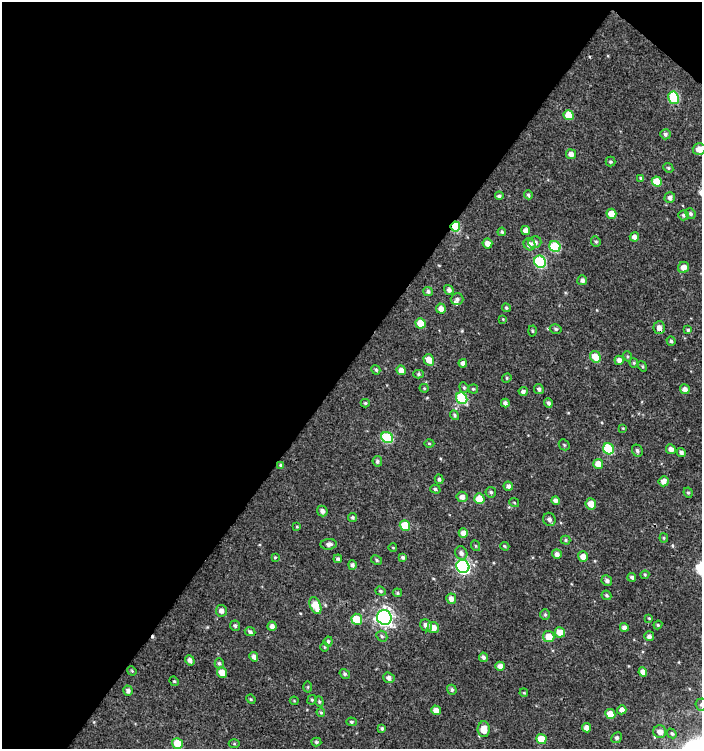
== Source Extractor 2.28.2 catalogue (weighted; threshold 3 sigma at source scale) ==
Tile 1 of 2 x 2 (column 1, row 1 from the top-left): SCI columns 54-753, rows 749-1495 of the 1502 x 1496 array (HDU 1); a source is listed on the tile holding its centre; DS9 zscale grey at full resolution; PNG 704 x 751 px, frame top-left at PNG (2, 2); each listed source drawn as its Kron ellipse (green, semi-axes under 4 px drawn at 4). Shown black and unused: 49% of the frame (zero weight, under 3 of 4 exposures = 1% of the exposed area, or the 3 px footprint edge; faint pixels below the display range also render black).
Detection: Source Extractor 2.28.2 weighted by HDU 2 'WHT'; one run over the whole footprint, this tile lists its part. Background 0.00192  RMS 0.0025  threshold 0.0112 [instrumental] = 3 sigma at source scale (4.5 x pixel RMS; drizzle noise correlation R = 1.50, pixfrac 1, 0.0396/0.0396 arcsec/px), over >= 5 px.
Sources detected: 167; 1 cosmic-ray / hot-pixel residue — neither listed nor drawn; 1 inside a brighter listed object's ellipse — not listed separately; the other 165 listed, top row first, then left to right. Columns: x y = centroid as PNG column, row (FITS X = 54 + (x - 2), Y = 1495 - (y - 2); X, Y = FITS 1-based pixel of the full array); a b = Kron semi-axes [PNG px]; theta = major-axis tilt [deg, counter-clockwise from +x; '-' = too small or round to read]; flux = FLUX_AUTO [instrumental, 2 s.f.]
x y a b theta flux
674 98 6 5 - 12
569 115 5 5 - 5
665 134 5 5 - 0.57
699 149 6 6 - 1.9
571 154 5 5 - 1.3
611 162 5 5 - 0.39
668 168 5 4 - 0.36
641 178 4 3 - 0.23
657 181 5 5 - 4.7
528 195 4 4 - 0.45
499 196 4 3 - 0.51
670 197 5 5 - 0.85
611 214 5 5 - 3.1
690 214 5 5 - 0.55
683 215 5 5 - 0.51
455 227 5 4 - 11
526 230 5 4 - 1.4
502 232 4 4 - 0.37
634 237 4 4 - 1.2
596 241 5 5 - 0.38
535 242 6 5 - 0.96
487 243 5 4 - 1.7
530 244 6 5 - 1.4
555 247 6 5 - 12
540 262 6 5 - 19
683 267 5 5 - 1.6
582 280 5 5 - 0.75
449 290 5 4 - 0.83
428 291 5 4 - 0.52
457 299 6 6 - 0.66
506 308 4 4 - 0.36
441 309 5 5 - 1.4
503 319 4 4 - 0.19
421 323 5 5 - 4.7
659 328 6 5 - 1.3
556 329 6 4 -15 0.41
688 330 4 4 - 0.36
532 331 5 3 - 0.27
671 341 5 4 - 0.5
627 356 5 3 - 0.29
595 357 6 5 - 3.6
429 360 6 5 - 2.3
619 360 5 4 - 1.2
463 363 4 4 - 1.1
634 363 4 4 - 0.27
643 366 5 4 - 0.31
376 370 5 4 - 0.4
401 370 5 4 - 1.5
418 374 5 4 - 0.35
507 378 5 4 - 0.32
464 387 5 4 - 0.34
424 388 4 4 - 0.24
473 389 5 4 - 0.32
539 389 5 4 - 0.64
685 389 5 4 - 1.1
523 392 4 4 - 0.79
462 398 6 5 - 12
365 403 4 4 - 0.33
505 403 4 4 - 0.78
548 403 5 4 - 0.55
455 415 5 4 - 0.41
623 428 4 4 - 0.21
387 437 6 5 - 14
429 443 5 3 - 0.27
564 445 6 5 - 0.37
609 449 6 5 - 12
671 449 5 4 - 1.1
637 451 6 5 - 0.59
681 452 4 4 - 0.72
377 461 5 4 - 0.54
598 464 5 5 - 2.5
281 465 4 3 - 0.4
439 479 5 3 - 0.38
664 481 5 5 - 1.6
508 486 5 4 - 0.83
435 489 5 4 - 0.41
491 492 5 5 - 0.48
688 493 5 4 - 0.37
462 497 5 5 - 1.2
479 499 5 5 - 4.3
555 501 4 4 - 0.88
514 502 5 3 - 0.22
591 504 5 5 - 2.3
322 511 5 5 - 0.99
352 517 4 4 - 0.41
549 519 7 6 - 0.95
405 525 5 5 - 5.4
297 527 4 3 - 0.21
463 533 5 4 - 1.6
664 538 4 4 - 0.31
565 540 5 4 - 0.36
329 544 8 5 5 0.83
476 546 5 3 - 0.24
505 546 5 3 - 0.28
393 548 4 3 - 0.18
461 553 7 6 - 0.92
557 554 5 4 - 1.2
583 556 5 5 - 1.8
275 557 3 3 - 0.24
403 557 4 3 - 0.5
338 559 4 3 - 0.5
377 560 6 4 -30 0.36
352 565 5 4 - 0.6
463 566 7 6 - 44
645 575 4 4 - 0.27
632 577 4 4 - 0.53
607 581 5 5 - 0.83
381 591 5 4 - 0.39
397 593 4 4 - 0.34
606 595 5 4 - 0.38
451 599 5 5 - 1.3
315 605 9 5 -66 4.4
221 611 6 5 - 1.1
545 614 5 5 - 0.38
384 617 7 7 - 92
649 618 4 3 - 0.21
357 619 5 5 - 5.5
426 625 6 5 - 1.4
658 625 4 4 - 0.28
235 626 5 5 - 0.45
272 626 4 4 - 0.92
624 627 4 4 - 1
433 628 6 5 - 1.8
250 632 5 4 - 0.61
560 632 5 5 - 3.5
382 636 6 5 - 0.45
649 636 5 5 - 0.78
549 637 6 5 - 3.5
328 641 5 4 - 0.4
324 647 5 3 - 0.24
254 657 5 4 - 1.1
483 657 5 4 - 0.7
190 660 5 4 - 0.92
219 663 5 4 - 0.4
500 666 5 4 - 1.3
132 671 5 4 - 0.24
222 672 5 5 - 2.9
643 672 5 4 - 1.6
345 674 5 4 - 0.4
389 678 6 5 - 0.81
174 681 5 4 - 0.28
308 687 5 3 - 0.26
452 690 5 4 - 0.42
128 691 5 5 - 0.79
524 693 4 3 - 0.22
251 699 5 4 - 0.27
312 700 5 4 - 0.33
294 701 4 4 - 0.24
319 702 5 4 - 0.36
701 704 6 6 - 0.57
436 710 5 4 - 1.8
622 710 5 4 - 1.3
321 712 5 4 - 0.32
610 714 5 5 - 3.6
351 722 5 4 - 0.35
382 728 4 4 - 0.42
586 728 5 4 - 1.5
484 729 8 6 90 3
660 732 6 6 - 1.5
672 733 5 4 - 0.38
617 738 5 5 - 0.57
541 739 5 5 - 3.9
316 742 5 4 - 0.37
177 743 5 5 - 5
234 744 5 3 - 0.24
Overlapping masked pixels (flux is a lower limit): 1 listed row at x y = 455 227
Isophote crosses this tile's border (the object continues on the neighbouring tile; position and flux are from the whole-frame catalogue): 3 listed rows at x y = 699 149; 701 704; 484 729